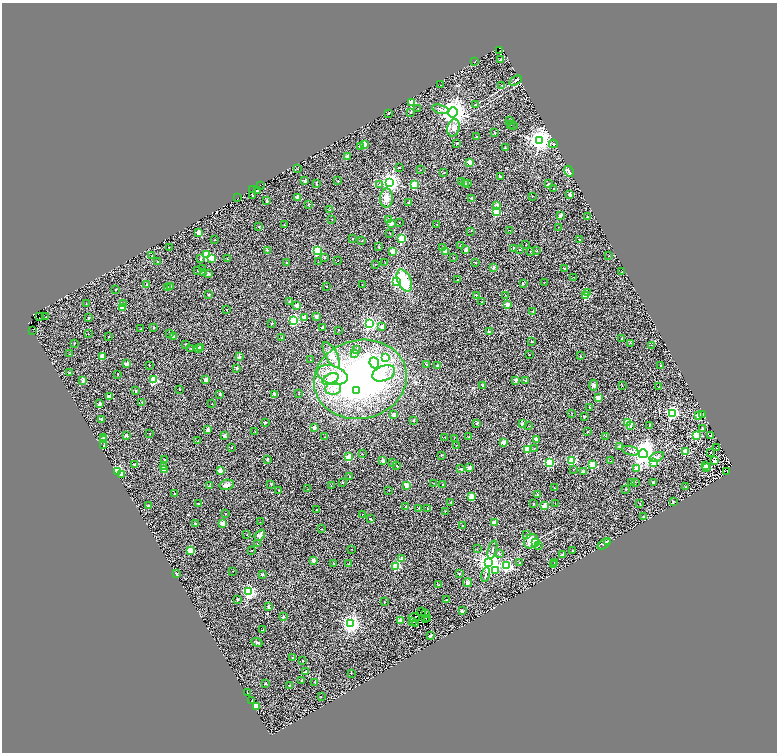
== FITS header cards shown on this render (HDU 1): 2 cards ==
NAXIS1  =                 1550
NAXIS2  =                 1500

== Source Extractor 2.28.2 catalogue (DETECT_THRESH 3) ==
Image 1550 x 1500 px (HDU 1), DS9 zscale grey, zoomed out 1/2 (1 PNG px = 2 x 2 image px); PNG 779 x 754 px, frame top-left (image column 2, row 1499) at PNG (2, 3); each listed source drawn as its Kron ellipse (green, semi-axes under 4 px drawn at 4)
Background 0.587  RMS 0.51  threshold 1.53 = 3 sigma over >= 5 px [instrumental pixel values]
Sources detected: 498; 98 cannot appear on this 1/2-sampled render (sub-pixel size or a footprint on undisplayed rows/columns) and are neither listed nor drawn; the other 400 listed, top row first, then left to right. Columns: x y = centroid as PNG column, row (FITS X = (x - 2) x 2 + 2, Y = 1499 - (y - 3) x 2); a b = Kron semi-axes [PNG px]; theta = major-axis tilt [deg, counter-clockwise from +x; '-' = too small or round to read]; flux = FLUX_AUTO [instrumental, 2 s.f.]
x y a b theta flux
500 51 2 1 - 260
501 59 2 2 - 210
474 62 2 1 - 66
515 80 7 2 33 94
440 85 2 1 - 21
502 86 3 2 - 48
412 102 3 2 - 3700
476 104 2 2 - 66
418 108 2 2 - 40
441 109 8 3 -16 180
410 112 2 2 - 130
453 112 5 4 - 93000
388 113 2 2 - 170
510 121 2 2 - 220
511 124 2 2 - 55
514 126 2 1 - 49
454 128 9 6 79 410
495 133 2 2 - 120
477 137 2 1 - 74
540 140 4 4 - 76000
457 143 2 2 - 180
364 144 2 2 - 1900
553 144 4 2 - 72
360 146 2 2 - 540
505 148 2 2 - 120
347 157 2 2 - 1300
469 162 2 2 - 1600
399 167 2 2 - 180
297 169 2 2 - 44
420 170 2 2 - 64
569 171 6 3 -65 790
444 173 2 1 - 45
501 176 2 2 - 190
305 181 2 2 - 460
338 181 2 2 - 84
462 182 2 2 - 64
316 183 3 2 - 40
390 183 4 3 - 46000
467 183 2 2 - 68
380 184 3 3 - 86
465 184 2 2 - 490
548 184 2 2 - 190
260 185 2 1 - 190
414 185 3 3 - 4400
252 189 2 1 - 250
554 189 2 2 - 48
258 191 2 2 - 680
569 195 2 2 - 650
252 196 2 2 - 110
532 196 2 1 - 57
298 197 2 2 - 1200
238 198 2 1 - 180
386 198 9 6 88 740
472 198 2 2 - 290
267 201 2 2 - 210
409 202 2 2 - 160
308 204 3 2 - 42
497 205 3 2 - 700
330 210 2 2 - 150
496 212 3 3 - 5600
560 216 2 2 - 610
587 217 2 2 - 240
331 219 2 2 - 31
388 219 4 2 - 83
399 222 2 1 - 39
391 223 2 2 - 1100
437 224 2 2 - 53
284 225 2 2 - 140
259 227 4 3 - 62
558 227 2 1 - 24
510 230 2 1 - 38
471 231 2 2 - 38
199 233 2 2 - 1200
390 233 2 1 - 63
402 238 3 3 - 6000
215 239 2 2 - 23
353 239 2 2 - 78
579 240 2 2 - 89
362 241 2 2 - 67
525 245 2 1 - 30
460 246 2 2 - 87
169 247 2 1 - 53
379 247 2 2 - 110
442 248 2 2 - 220
514 248 2 2 - 360
519 249 2 2 - 79
267 250 2 2 - 300
466 250 2 2 - 800
317 251 3 3 - 8400
445 251 2 2 - 1100
530 251 2 1 - 70
537 251 2 2 - 64
392 252 2 2 - 2300
207 255 3 3 - 6000
152 256 2 2 - 77
609 256 2 1 - 25
200 258 2 2 - 300
212 258 2 2 - 1700
325 258 2 2 - 170
453 258 2 2 - 160
227 259 2 2 - 87
157 261 2 2 - 73
338 261 2 1 - 20
318 262 2 2 - 44
287 263 3 2 - 85
385 263 2 1 - 30
475 263 2 2 - 70
375 264 2 2 - 52
493 268 2 2 - 370
203 269 2 2 - 74
564 269 2 2 - 110
198 270 2 1 - 25
622 272 2 2 - 63
204 273 3 2 - 56
209 274 2 2 - 260
574 277 2 1 - 27
404 280 12 6 -66 3900
458 280 2 2 - 71
397 281 3 3 - 17000
544 283 2 1 - 29
523 284 2 2 - 140
147 285 2 2 - 360
362 285 2 2 - 84
326 286 2 2 - 170
168 287 2 2 - 51
170 287 2 2 - 120
116 289 2 2 - 140
587 292 2 2 - 210
209 295 2 2 - 210
476 295 2 2 - 210
505 295 2 1 - 28
585 295 2 2 - 2800
290 301 2 2 - 240
481 302 2 2 - 85
124 303 2 2 - 120
86 304 2 1 - 41
507 304 3 2 - 1000
297 305 2 2 - 1100
123 308 2 2 - 1700
227 309 2 2 - 100
533 311 2 2 - 28
40 316 3 1 - 570
316 316 2 2 - 630
46 317 2 1 - 28
89 318 2 2 - 220
304 318 2 2 - 1200
294 320 3 3 - 14000
272 323 2 2 - 170
369 323 3 3 - 18000
382 327 2 2 - 530
141 328 2 2 - 36
154 328 2 2 - 120
322 328 2 2 - 200
339 330 2 2 - 95
33 331 2 1 - 22
489 331 2 2 - 210
170 333 2 2 - 190
88 334 2 1 - 42
109 336 2 2 - 120
173 337 2 2 - 640
281 338 2 2 - 56
622 338 2 2 - 240
531 342 2 2 - 130
74 343 2 1 - 45
631 343 2 2 - 28
185 344 2 2 - 190
652 345 2 2 - 36
191 348 2 2 - 53
200 348 2 2 - 400
198 349 2 2 - 1100
356 350 2 2 - 200
70 354 2 1 - 34
354 354 4 3 - 140
331 355 14 6 -61 790
529 355 2 1 - 63
580 355 2 2 - 94
102 356 2 2 - 1300
239 357 2 2 - 460
385 357 3 3 - 680
310 360 2 1 - 76
374 363 5 4 - 570
126 364 2 2 - 850
426 364 2 2 - 72
149 365 2 2 - 61
661 365 2 2 - 190
437 366 2 2 - 280
237 368 2 2 - 350
69 373 2 2 - 210
384 373 12 7 22 960
118 374 2 2 - 68
332 375 16 9 -17 1700
330 379 9 5 26 570
360 379 47 39 12 23000
83 380 2 2 - 850
154 380 3 3 - 5100
206 380 2 2 - 1000
516 380 2 2 - 580
526 381 2 2 - 320
594 385 5 4 - 140
483 386 2 2 - 360
622 386 2 1 - 22
659 387 2 2 - 380
179 389 2 2 - 66
333 389 8 6 10 680
136 390 2 2 - 220
357 391 3 3 - 950
220 394 2 2 - 200
274 394 2 2 - 680
299 394 2 2 - 100
109 397 2 2 - 1000
598 398 2 2 - 1400
142 402 3 2 - 58
99 404 2 2 - 920
212 404 2 1 - 41
590 407 2 2 - 43
572 413 2 1 - 24
672 413 3 3 - 26000
394 414 2 2 - 690
702 414 2 2 - 260
698 415 2 2 - 1300
584 416 2 2 - 420
101 419 2 2 - 410
413 420 2 2 - 210
628 422 3 3 - 6400
265 423 2 2 - 240
477 423 2 2 - 110
523 424 2 2 - 1000
631 425 3 2 - 190
649 425 2 1 - 52
528 426 2 2 - 46
314 428 2 2 - 1100
702 429 2 2 - 400
208 430 2 2 - 490
255 432 2 1 - 25
588 432 2 1 - 41
150 434 2 1 - 21
126 435 2 2 - 290
225 435 2 2 - 360
697 435 3 3 - 6300
606 436 2 1 - 32
711 436 2 2 - 690
325 437 2 1 - 56
445 437 2 1 - 48
469 437 2 2 - 130
104 438 2 2 - 220
454 438 2 2 - 32
536 439 2 2 - 570
104 440 2 2 - 510
198 441 2 2 - 59
503 442 2 2 - 1100
456 445 2 1 - 94
104 446 2 1 - 67
620 446 2 2 - 310
232 447 2 2 - 93
717 448 2 1 - 26
528 449 3 3 - 4800
534 449 2 2 - 54
630 451 9 3 -15 170
686 451 2 2 - 3300
710 452 2 2 - 66
362 454 2 1 - 33
643 454 4 4 - 93000
441 455 2 2 - 140
349 457 3 2 - 3700
657 457 7 4 19 350
165 459 2 2 - 140
267 459 2 2 - 290
383 461 2 2 - 650
572 461 3 3 - 7500
610 461 2 2 - 31
715 461 2 2 - 760
549 462 3 3 - 9500
392 463 2 2 - 160
654 463 3 2 - 2800
134 464 2 2 - 230
593 465 3 3 - 4400
705 465 2 2 - 1100
397 466 2 2 - 76
163 467 3 3 - 260
469 468 2 2 - 610
637 468 3 2 - 1800
706 468 2 2 - 1600
461 469 2 2 - 220
573 469 2 1 - 35
164 470 2 2 - 2200
220 470 2 2 - 1300
118 471 3 3 - 9600
726 471 2 1 - 220
584 472 2 2 - 310
121 474 3 2 - 900
350 477 2 2 - 160
342 482 2 2 - 85
635 482 2 1 - 34
654 482 2 2 - 520
434 483 2 1 - 54
632 483 2 2 - 92
271 484 2 2 - 150
227 485 7 5 13 380
331 485 2 2 - 33
406 485 2 2 - 1600
443 485 2 2 - 120
209 486 2 2 - 130
686 487 2 2 - 140
554 488 2 1 - 27
307 489 2 2 - 39
625 489 3 1 - 68
279 490 2 2 - 31
389 490 2 1 - 45
175 494 2 2 - 72
537 494 3 2 - 57
471 496 2 2 - 1600
673 501 2 2 - 230
451 502 2 2 - 230
555 503 2 1 - 23
640 503 2 1 - 71
198 504 2 2 - 67
533 504 2 2 - 100
148 506 2 2 - 260
545 506 2 2 - 2400
406 507 2 2 - 330
419 508 2 2 - 130
427 509 2 2 - 72
317 510 2 1 - 63
445 511 2 2 - 70
226 514 2 1 - 36
362 514 2 1 - 55
643 517 2 2 - 400
371 519 2 2 - 49
260 522 2 2 - 29
494 522 2 2 - 2100
195 523 2 2 - 280
223 523 2 2 - 1400
463 525 2 2 - 130
322 529 2 2 - 66
247 535 2 2 - 90
260 535 6 4 49 240
527 535 2 2 - 250
531 541 7 6 - 790
536 542 2 2 - 170
607 542 4 2 - 70
257 544 2 2 - 120
604 544 7 3 36 160
538 545 3 2 - 72
352 549 2 1 - 29
477 549 2 2 - 36
190 550 2 2 - 2500
252 550 2 1 - 29
492 550 9 2 74 130
572 550 2 2 - 110
499 554 3 3 - 87
562 555 2 2 - 610
402 558 4 3 - 200
313 560 2 2 - 600
519 562 2 2 - 52
334 563 2 2 - 110
489 563 4 4 - 94000
555 563 2 2 - 170
348 564 2 2 - 38
554 564 2 2 - 360
396 566 3 3 - 5900
507 566 3 3 - 11000
232 571 2 1 - 26
496 571 4 2 - 790
177 574 2 2 - 230
262 574 2 2 - 330
459 574 2 2 - 110
486 575 7 2 78 120
468 583 4 4 - 180
439 585 2 1 - 65
249 592 3 3 - 19000
447 599 2 2 - 57
238 600 2 2 - 190
384 602 2 2 - 73
268 607 2 2 - 280
462 611 3 2 - 110
421 612 2 1 - 95
425 614 2 1 - 44
283 616 3 2 - 65
414 618 5 2 - 42
428 618 2 1 - 26
425 619 3 1 - 45
401 620 2 2 - 650
413 622 2 1 - 35
351 624 3 3 - 41000
415 624 2 1 - 42
263 630 2 2 - 68
431 635 2 2 - 320
257 642 5 4 - 130
293 658 2 2 - 310
303 660 2 2 - 78
306 672 2 2 - 470
351 673 2 1 - 34
302 680 2 2 - 270
314 682 2 1 - 22
265 683 2 2 - 390
289 685 2 2 - 58
247 693 2 1 - 58
321 697 2 2 - 93
252 701 2 2 - 270
256 707 2 2 - 1700
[98 sub-pixel or undisplayed-footprint detections neither listed nor drawn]